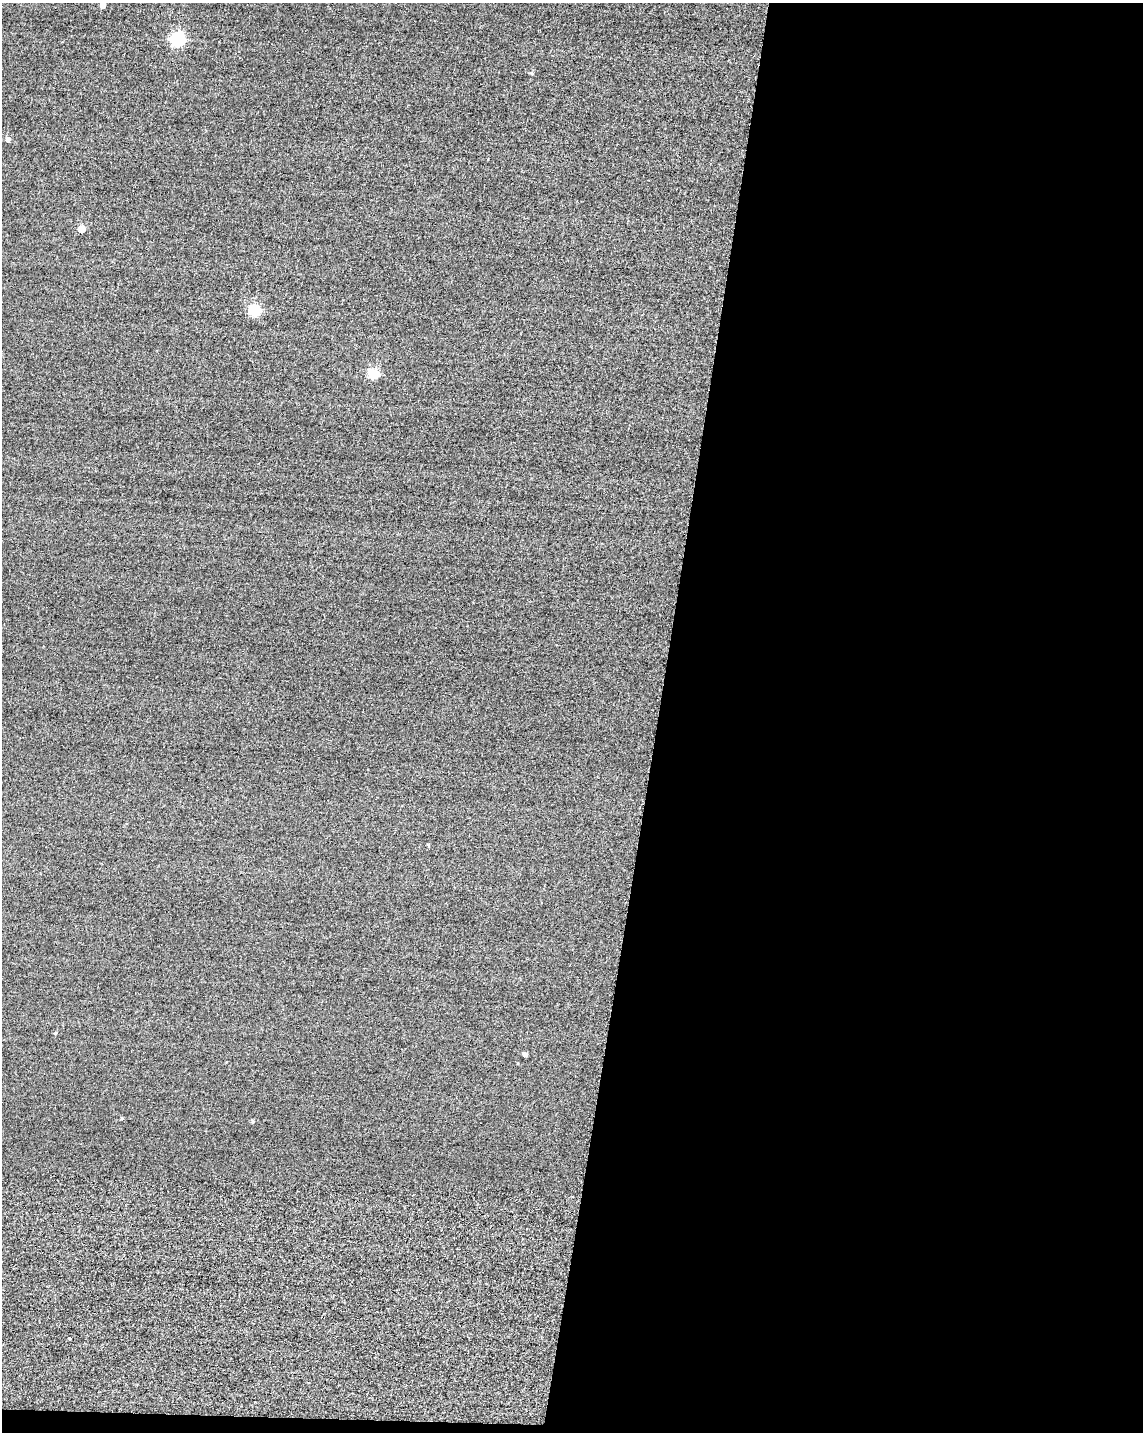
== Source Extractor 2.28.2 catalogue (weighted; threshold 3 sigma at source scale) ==
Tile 12 of 4 x 3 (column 4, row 3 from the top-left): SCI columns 3451-4591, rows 247-1676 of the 4849 x 4881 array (HDU 1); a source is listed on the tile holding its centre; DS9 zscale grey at full resolution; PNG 1145 x 1434 px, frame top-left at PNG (2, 3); no overlay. Shown black and unused: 43% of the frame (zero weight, under 2 of 3 exposures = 12% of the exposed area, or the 3 px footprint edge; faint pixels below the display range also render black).
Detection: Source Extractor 2.28.2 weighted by HDU 2 'WHT'; one run over the whole footprint, this tile lists its part. Background -0.229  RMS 3.4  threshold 15.2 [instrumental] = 3 sigma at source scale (4.5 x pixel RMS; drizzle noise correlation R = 1.50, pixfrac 1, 0.05/0.05 arcsec/px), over >= 5 px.
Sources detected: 13; all 13 listed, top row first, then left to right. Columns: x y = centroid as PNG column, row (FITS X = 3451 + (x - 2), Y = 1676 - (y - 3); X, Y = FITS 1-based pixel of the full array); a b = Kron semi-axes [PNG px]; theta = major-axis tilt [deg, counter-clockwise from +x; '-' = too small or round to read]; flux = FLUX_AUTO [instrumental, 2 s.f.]
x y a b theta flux
103 5 4 4 - 2500
177 40 7 6 - 56000
532 74 5 5 - 610
8 140 5 4 - 1600
82 229 5 5 - 6300
255 311 6 6 - 29000
373 374 6 6 - 22000
428 845 4 3 - 320
56 1033 5 4 - 360
525 1054 4 4 - 1400
226 1062 3 2 - 160
122 1118 5 4 - 380
253 1121 5 4 - 460
Isophote crosses this tile's border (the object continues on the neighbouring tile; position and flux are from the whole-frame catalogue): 1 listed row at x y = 103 5